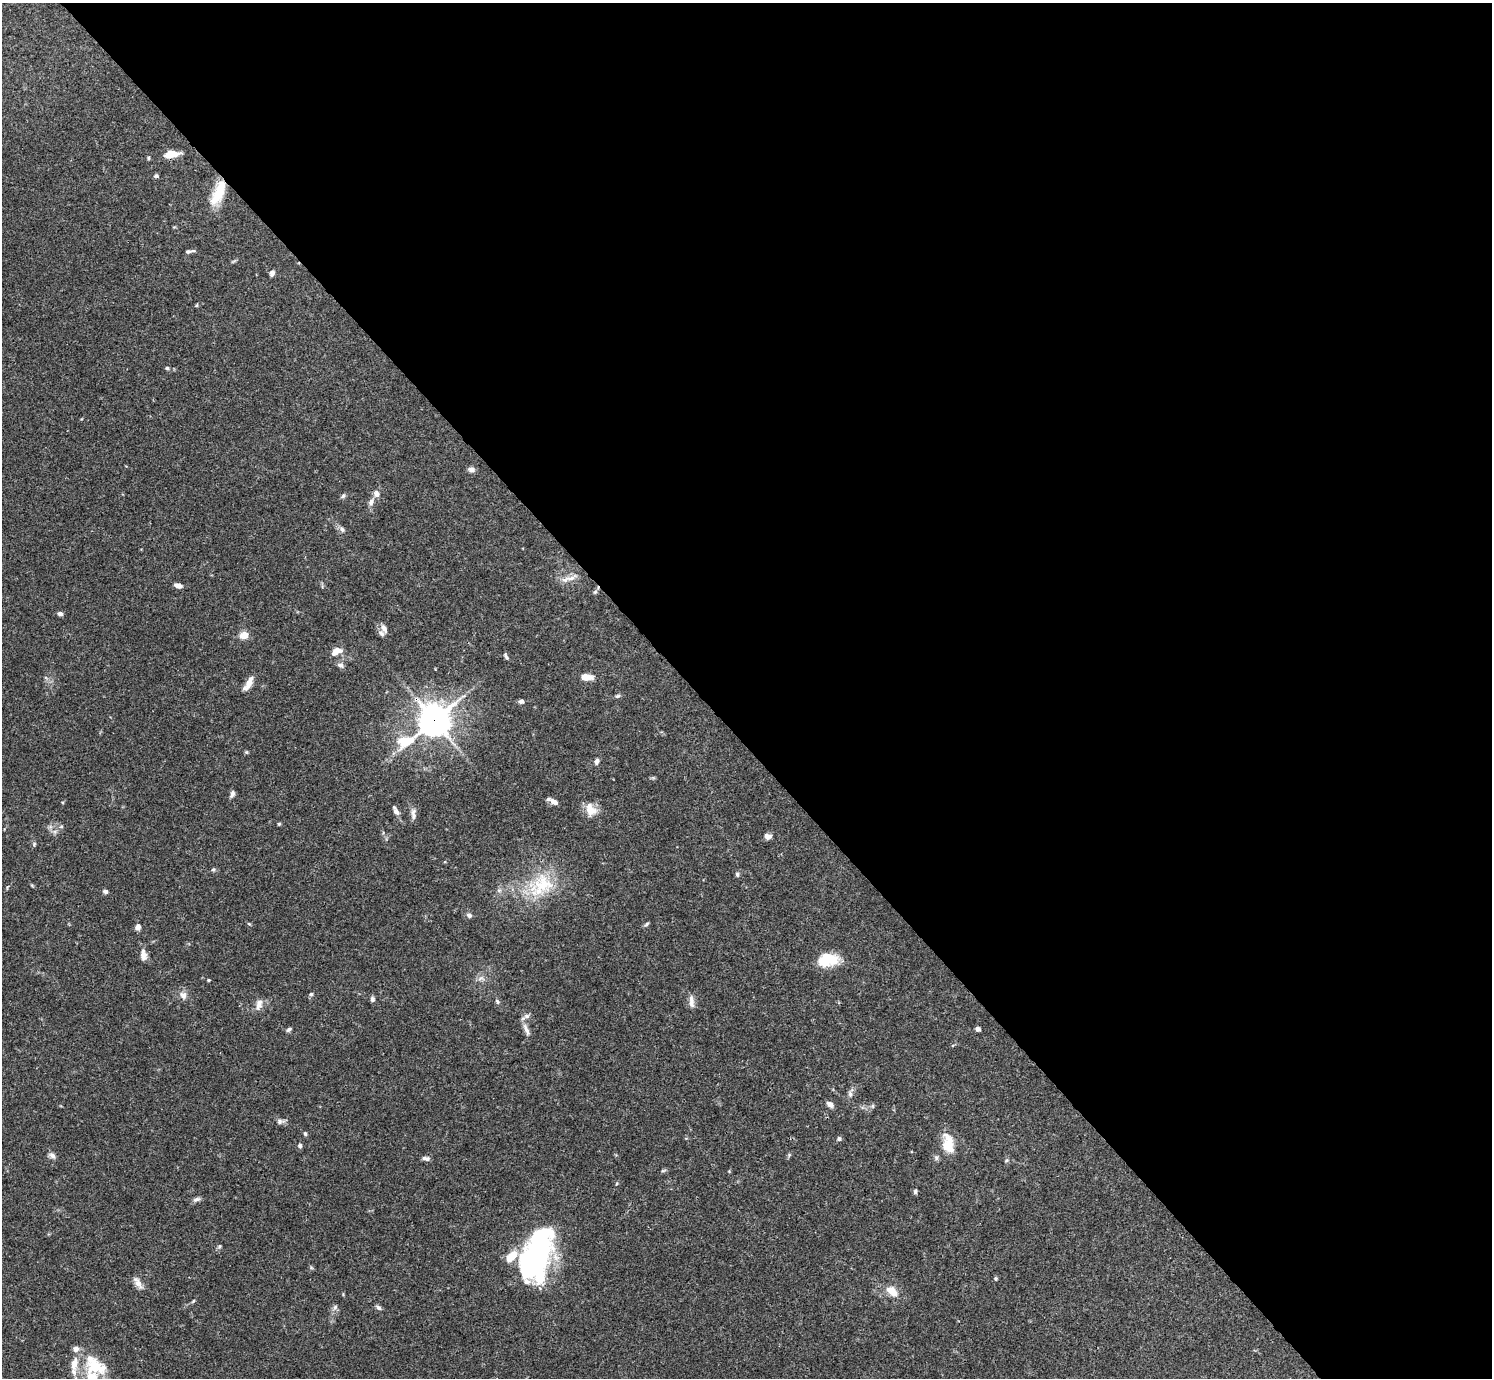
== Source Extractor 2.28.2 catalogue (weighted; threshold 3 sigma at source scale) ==
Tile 8 of 4 x 4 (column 4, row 2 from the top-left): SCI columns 4469-5958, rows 2909-4284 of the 5961 x 5958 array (HDU 1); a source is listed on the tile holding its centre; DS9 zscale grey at full resolution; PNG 1494 x 1380 px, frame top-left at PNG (2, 3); no overlay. Shown black and unused: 54% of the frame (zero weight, under 3 of 4 exposures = <1% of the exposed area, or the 3 px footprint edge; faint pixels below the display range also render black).
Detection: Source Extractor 2.28.2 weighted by HDU 2 'WHT'; one run over the whole footprint, this tile lists its part. Background 0.0692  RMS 0.0032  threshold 0.0144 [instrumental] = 3 sigma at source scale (4.5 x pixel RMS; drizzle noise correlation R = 1.50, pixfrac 1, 0.05/0.05 arcsec/px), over >= 5 px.
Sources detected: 94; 3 inside a brighter object's white glare — not listed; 7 inside a brighter listed object's ellipse — not listed separately; the other 84 listed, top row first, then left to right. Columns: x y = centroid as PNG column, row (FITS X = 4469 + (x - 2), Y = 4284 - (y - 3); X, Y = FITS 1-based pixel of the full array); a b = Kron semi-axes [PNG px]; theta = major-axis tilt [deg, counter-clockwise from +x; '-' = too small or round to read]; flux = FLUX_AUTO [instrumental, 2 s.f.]
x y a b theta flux
171 154 14 7 7 4.6
148 158 5 3 - 0.37
156 176 5 5 - 0.63
218 193 31 11 66 9.3
188 251 8 5 6 0.77
272 273 7 5 65 1
197 305 5 3 - 0.3
167 368 5 5 - 0.43
471 470 9 6 -12 1.1
376 494 10 8 -76 1.5
343 496 7 5 71 0.61
371 502 10 6 75 1.4
342 529 9 5 -53 0.91
569 578 27 6 19 2.5
178 585 7 5 -16 1.8
595 592 7 4 45 0.52
60 614 6 5 - 0.9
384 628 11 6 -62 1.7
244 635 9 7 16 3.4
336 651 14 7 24 2.8
506 657 9 4 -61 0.59
340 665 9 6 -26 1
586 677 12 6 -5 3.6
248 683 18 6 60 2.8
617 696 7 4 26 0.56
521 701 6 5 - 1
434 720 11 11 - 410
405 741 24 13 16 10
246 752 6 4 -44 0.37
597 761 7 5 73 1
232 794 8 5 68 1.1
554 802 9 5 -28 1.8
590 809 17 12 -52 4.1
396 811 11 5 -61 1.5
413 814 16 6 -86 1.5
279 824 4 4 - 0.38
61 827 6 3 18 0.42
768 836 9 7 -11 1.3
213 869 6 4 1 0.46
737 874 6 4 -89 0.6
541 885 40 27 46 17
105 891 6 5 - 0.75
469 915 7 6 - 0.82
249 924 6 3 -20 0.34
647 924 7 4 30 0.54
138 927 6 5 - 1.5
143 955 14 8 -81 2
830 959 19 15 -9 7.6
209 980 3 3 - 0.32
311 994 5 5 - 0.47
183 995 11 10 - 1.7
372 999 7 5 89 0.82
497 1002 7 5 -52 0.61
691 1002 18 6 -85 1.8
259 1005 16 8 73 1.9
526 1016 8 6 1 0.99
289 1029 6 4 33 0.68
978 1029 5 4 - 1.1
526 1030 19 6 -67 1.8
850 1094 8 6 90 0.91
830 1104 8 5 -38 1.6
873 1106 6 4 89 0.44
280 1122 10 6 24 1
305 1134 5 4 - 0.5
839 1138 5 5 - 0.75
948 1144 25 14 -83 6.4
300 1146 6 6 - 0.64
52 1155 9 6 -50 1.2
789 1155 6 4 47 0.44
426 1158 8 5 -5 0.98
936 1158 8 6 78 0.76
663 1170 7 3 9 0.43
616 1184 5 3 - 0.3
915 1192 6 5 - 0.64
197 1199 12 5 17 0.95
219 1246 6 4 23 0.44
538 1252 34 28 -41 36
995 1278 5 5 - 0.48
138 1283 15 7 -57 2.2
892 1291 18 10 -42 4
193 1301 6 3 53 0.39
335 1307 8 5 55 0.8
378 1307 8 5 -38 0.78
94 1366 35 22 -18 13
Overlapping masked pixels (flux is a lower limit): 2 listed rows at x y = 218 193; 434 720
Isophote crosses this tile's border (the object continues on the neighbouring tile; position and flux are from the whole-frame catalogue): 1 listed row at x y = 94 1366